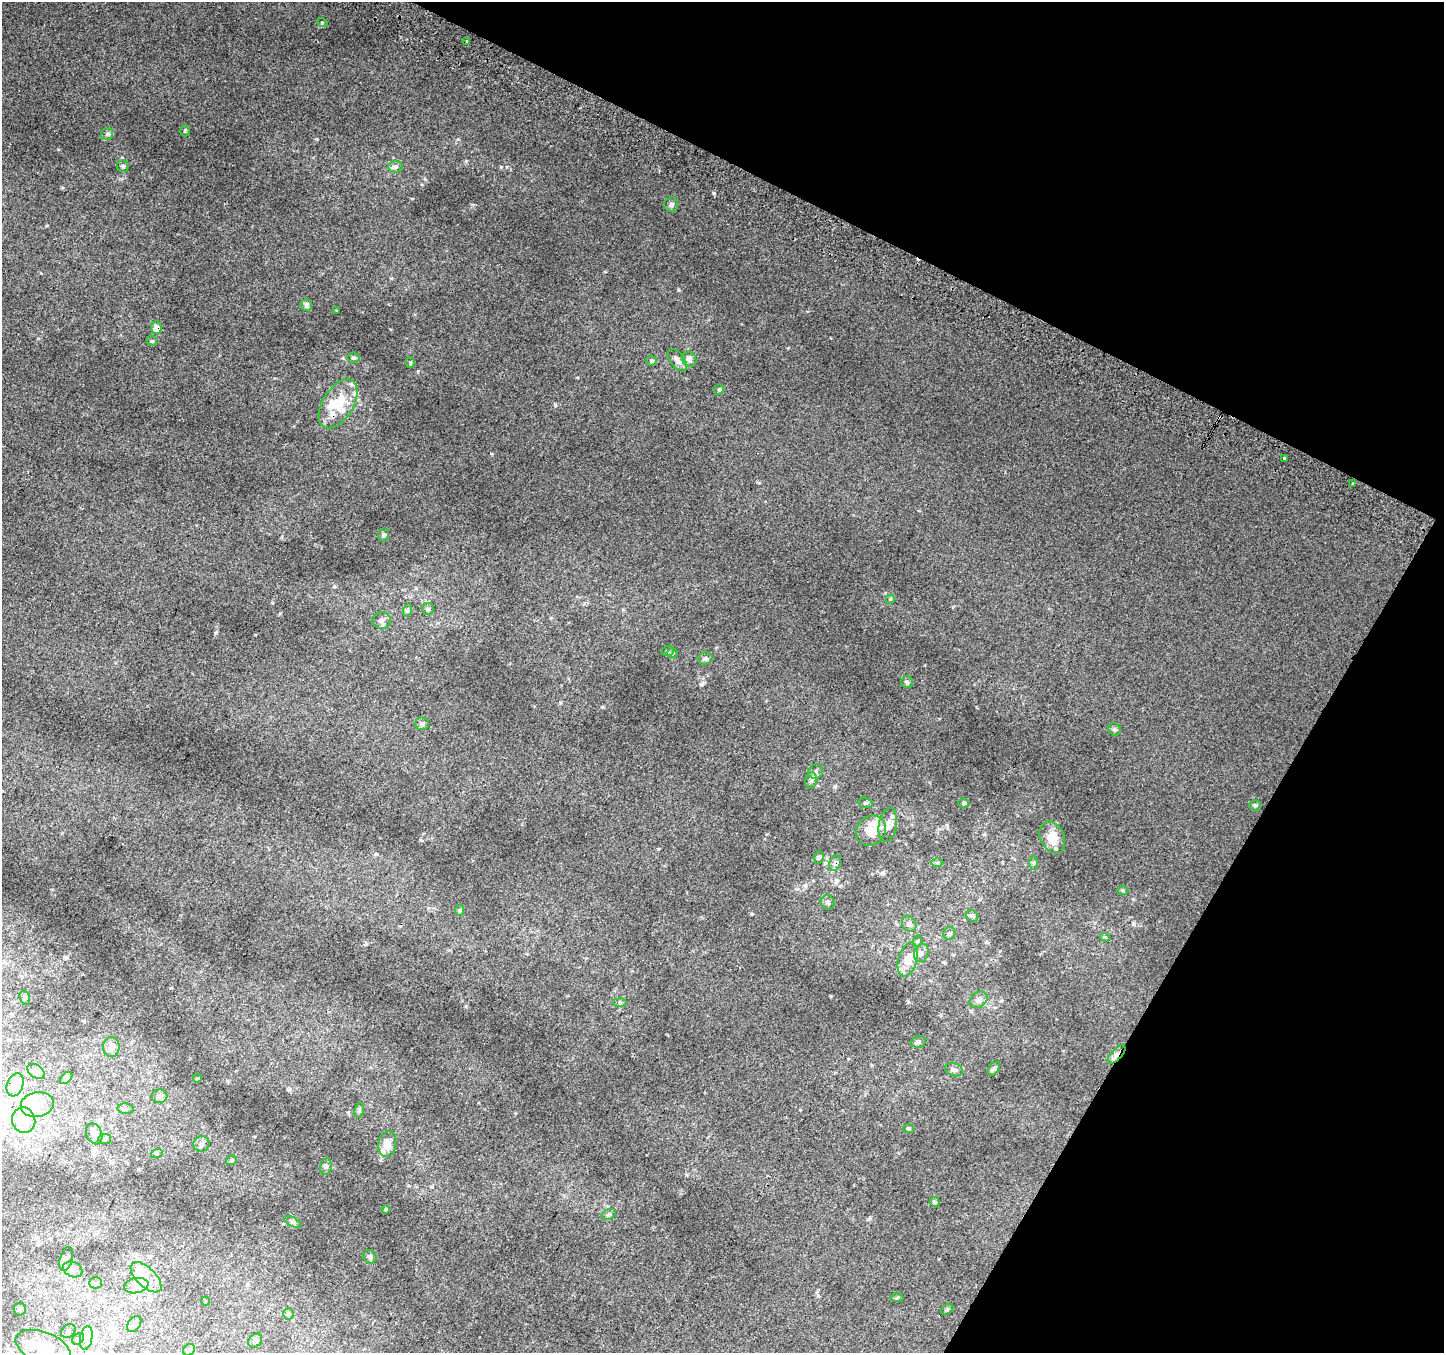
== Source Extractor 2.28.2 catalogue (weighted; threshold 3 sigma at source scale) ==
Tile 8 of 4 x 4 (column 4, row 2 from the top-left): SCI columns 4355-5796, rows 3007-4357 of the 5818 x 5945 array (HDU 1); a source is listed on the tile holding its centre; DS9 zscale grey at full resolution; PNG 1446 x 1355 px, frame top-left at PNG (2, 2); each listed source drawn as its Kron ellipse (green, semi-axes under 4 px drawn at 4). Shown black and unused: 25% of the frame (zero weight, under 2 of 3 exposures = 2% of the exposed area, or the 3 px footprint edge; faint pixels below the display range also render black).
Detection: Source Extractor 2.28.2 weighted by HDU 2 'WHT'; one run over the whole footprint, this tile lists its part. Background 0.022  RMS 0.0076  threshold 0.0342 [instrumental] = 3 sigma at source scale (4.5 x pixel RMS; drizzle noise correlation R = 1.50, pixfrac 1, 0.0396/0.0396 arcsec/px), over >= 5 px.
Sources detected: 116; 5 inside a brighter object's white glare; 4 cosmic-ray / hot-pixel residue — neither listed nor drawn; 7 inside a brighter listed object's ellipse — not listed separately; the other 100 listed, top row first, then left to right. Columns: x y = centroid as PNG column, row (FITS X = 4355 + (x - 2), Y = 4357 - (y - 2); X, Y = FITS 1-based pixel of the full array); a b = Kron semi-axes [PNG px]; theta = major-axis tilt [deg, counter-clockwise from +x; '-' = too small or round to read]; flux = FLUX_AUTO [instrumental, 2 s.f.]
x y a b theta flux
322 22 5 3 - 0.57
467 41 3 2 - 0.81
185 131 5 4 - 1
107 134 6 6 - 1.6
123 166 6 6 - 1.3
396 167 7 5 -1 1.7
671 205 7 7 - 1.7
306 305 6 5 - 2.3
337 311 3 3 - 0.62
156 328 6 5 - 5.5
152 341 5 4 - 0.97
354 358 6 5 - 1.4
689 359 8 7 - 2.6
677 360 13 7 -53 3.4
652 361 5 5 - 1.1
410 363 5 4 - 1.1
719 389 5 4 - 1.1
338 404 27 15 58 22
1284 459 3 3 - 5.9
1353 484 3 3 - 1.4
383 535 7 5 81 1.5
890 599 5 5 - 0.81
428 609 6 6 - 1.6
408 610 6 4 72 1.2
382 620 9 8 - 3.1
668 651 6 5 - 1.1
673 653 5 5 - 0.95
705 658 7 6 - 1.9
907 682 6 6 - 1.3
422 724 7 6 - 1.9
1114 729 6 6 - 1.5
815 772 8 7 - 2.2
811 780 8 5 81 2
865 803 7 5 -20 1.2
964 803 5 4 - 1.2
1255 805 6 5 - 1.1
888 825 17 9 81 5.6
871 831 16 14 44 14
1052 837 17 12 -64 14
819 857 6 4 74 1.1
835 863 8 5 74 2.1
937 863 6 4 0 0.93
1034 863 7 4 90 1.1
1123 890 6 4 -1 0.94
828 902 7 6 - 1.9
460 911 5 4 - 1.1
972 916 6 5 - 1.4
909 924 8 6 -56 2.5
949 933 6 6 - 1.4
1105 937 5 3 - 0.66
918 941 6 4 71 0.84
921 953 9 7 73 2.9
908 960 18 9 74 8.5
25 998 7 5 -73 1.3
978 1000 9 7 35 3.9
620 1002 6 4 -1 1.1
918 1042 8 5 13 1.4
111 1047 10 8 -89 5.5
1116 1054 12 5 47 3.4
994 1068 7 5 51 2
954 1069 9 6 -18 2.3
36 1071 9 6 -35 2.5
66 1078 7 4 44 1.2
197 1078 4 3 - 0.73
15 1085 12 8 70 5
159 1096 8 6 12 2.3
37 1104 16 12 11 12
126 1109 8 5 -6 1.5
359 1110 7 5 80 1.6
24 1120 13 11 -75 8.4
908 1129 5 4 - 0.89
94 1134 11 7 -67 3.6
105 1139 6 5 - 1.3
201 1144 8 7 - 2.6
387 1144 13 9 79 7.2
157 1153 6 4 17 0.99
231 1160 5 4 - 1.1
326 1166 8 5 82 1.6
935 1202 5 5 - 1.5
386 1209 4 3 - 0.78
609 1214 7 5 18 1.4
292 1222 9 4 -26 1.6
370 1257 7 6 - 1.5
66 1259 12 6 74 2.7
73 1269 10 7 -26 3.2
146 1277 19 9 -44 8.2
96 1283 6 5 - 1.5
136 1286 12 7 12 4
897 1298 6 4 2 0.99
205 1301 5 3 - 0.6
20 1309 6 6 - 1.6
947 1309 6 4 30 1
288 1314 5 5 - 1.1
134 1324 9 6 54 3
68 1331 8 6 42 2.4
86 1338 12 6 80 4.6
78 1339 6 5 - 1.7
255 1341 8 6 52 2.2
43 1347 29 15 -21 28
189 1350 6 5 - 1.3
Overlapping masked pixels (flux is a lower limit): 3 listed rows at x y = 156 328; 835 863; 1116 1054
Isophote crosses this tile's border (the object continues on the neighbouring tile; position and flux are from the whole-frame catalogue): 1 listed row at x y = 43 1347
Unlisted compact peaks at least as high as the median listed source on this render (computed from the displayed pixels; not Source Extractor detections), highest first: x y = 501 167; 678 290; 702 684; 466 1006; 418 371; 215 633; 425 179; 122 158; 47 225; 62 188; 831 996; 491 453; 343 358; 752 914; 908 1002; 1133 923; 58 149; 869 1219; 555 406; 66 958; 658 849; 515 1113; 38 338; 759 483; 788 348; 835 786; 272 603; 1001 1001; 836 881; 883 872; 800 1110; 602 707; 473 205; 577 377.